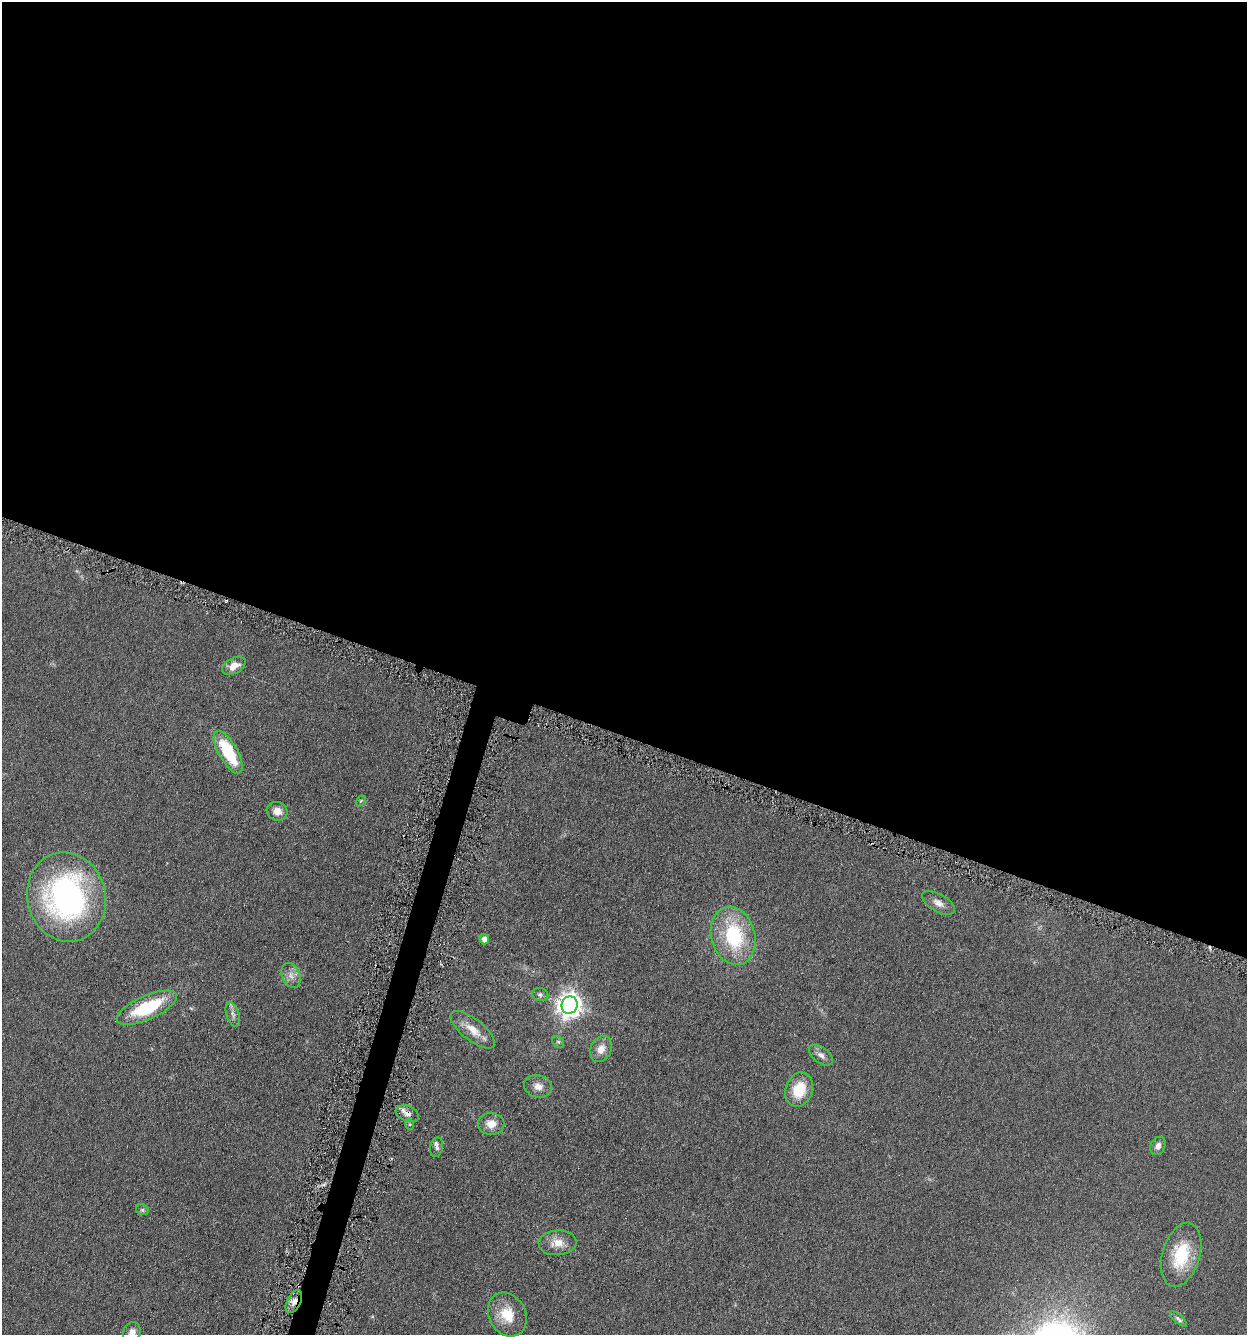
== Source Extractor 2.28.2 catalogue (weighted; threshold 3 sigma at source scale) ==
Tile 3 of 4 x 4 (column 3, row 1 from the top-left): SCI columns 2754-3998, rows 4007-5339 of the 5376 x 5350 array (HDU 1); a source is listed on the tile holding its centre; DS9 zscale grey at full resolution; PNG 1249 x 1337 px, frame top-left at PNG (2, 2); each listed source drawn as its Kron ellipse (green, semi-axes under 4 px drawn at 4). Shown black and unused: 56% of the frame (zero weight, under 3 of 6 exposures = <1% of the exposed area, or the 3 px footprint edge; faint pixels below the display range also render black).
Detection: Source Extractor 2.28.2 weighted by HDU 2 'WHT'; one run over the whole footprint, this tile lists its part. Background 0.0957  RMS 0.0067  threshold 0.0276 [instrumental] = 3 sigma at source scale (4.09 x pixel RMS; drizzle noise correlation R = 1.36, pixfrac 0.8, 0.05/0.05 arcsec/px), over >= 5 px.
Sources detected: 35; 3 cosmic-ray / hot-pixel residue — neither listed nor drawn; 1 inside a brighter listed object's ellipse — not listed separately; the other 31 listed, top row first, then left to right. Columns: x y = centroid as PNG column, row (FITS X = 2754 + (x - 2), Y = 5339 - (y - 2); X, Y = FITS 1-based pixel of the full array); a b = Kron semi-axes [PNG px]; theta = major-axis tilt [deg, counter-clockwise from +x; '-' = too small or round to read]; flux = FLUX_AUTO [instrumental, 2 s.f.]
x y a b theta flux
234 666 13 7 28 6.1
228 752 24 9 -60 32
361 801 6 4 58 0.72
277 811 10 9 - 5.4
66 897 45 39 -76 160
938 903 18 9 -30 4.8
733 936 29 22 -75 46
484 939 5 4 - 3.2
291 975 13 9 -66 4.2
540 994 8 6 -11 1.6
569 1005 9 8 - 540
147 1008 32 12 24 37
233 1014 13 6 -71 2.6
473 1030 27 10 -38 9.6
558 1042 6 5 - 0.94
601 1049 13 10 65 5.8
821 1055 14 8 -37 3.2
538 1086 14 11 -12 4.8
799 1090 17 13 70 17
407 1114 12 7 -21 3.5
409 1124 5 3 - 0.61
491 1124 13 11 0 6.2
1158 1146 9 7 63 2.9
437 1147 10 6 77 1.9
142 1210 7 5 -30 1.1
557 1243 19 12 4 7.5
1181 1255 33 18 74 29
294 1302 12 6 63 4.6
507 1315 23 18 -61 15
1178 1319 10 4 -42 1.5
132 1332 11 8 70 4.3
Overlapping masked pixels (flux is a lower limit): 2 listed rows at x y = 407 1114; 294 1302
Isophote crosses this tile's border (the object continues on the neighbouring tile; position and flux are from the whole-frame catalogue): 1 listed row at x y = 132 1332